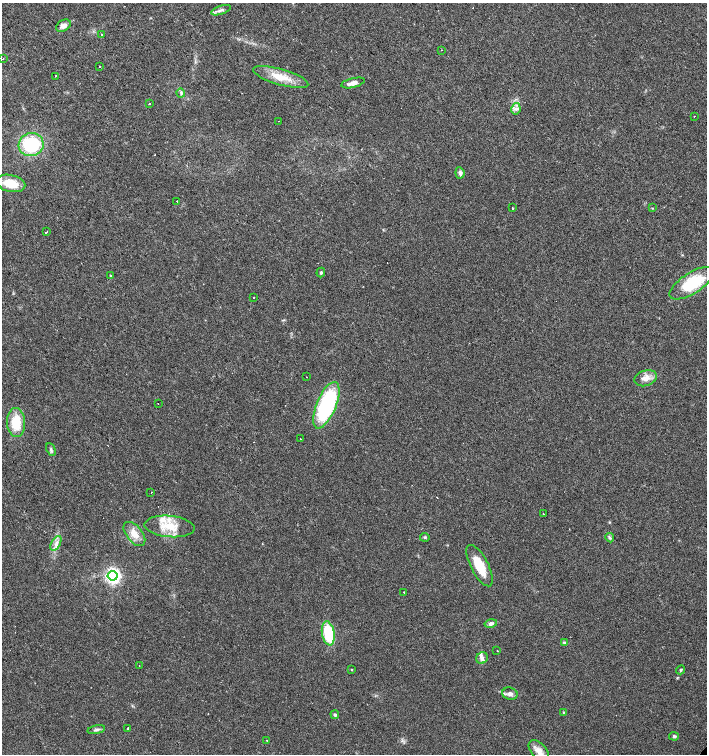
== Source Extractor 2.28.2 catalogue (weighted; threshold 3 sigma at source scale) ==
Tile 11 of 4 x 4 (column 3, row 3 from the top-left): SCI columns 3037-4445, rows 1505-3008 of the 6005 x 6018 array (HDU 1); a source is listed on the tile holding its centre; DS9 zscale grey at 2 x 2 block average (1 PNG px = mean of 2 x 2 image px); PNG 709 x 756 px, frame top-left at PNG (2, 3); each listed source drawn as its Kron ellipse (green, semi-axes under 4 px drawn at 4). Shown black and unused: <1% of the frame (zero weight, under 3 of 4 exposures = <1% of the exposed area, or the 3 px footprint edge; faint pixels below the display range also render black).
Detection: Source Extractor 2.28.2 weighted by HDU 2 'WHT'; one run over the whole footprint, this tile lists its part. Background 0.0164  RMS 0.0027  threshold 0.0124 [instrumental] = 3 sigma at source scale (4.5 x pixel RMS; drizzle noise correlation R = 1.50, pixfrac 1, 0.0396/0.0396 arcsec/px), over >= 5 px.
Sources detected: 74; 12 cosmic-ray / hot-pixel residue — neither listed nor drawn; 4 inside a brighter listed object's ellipse — not listed separately; the other 58 listed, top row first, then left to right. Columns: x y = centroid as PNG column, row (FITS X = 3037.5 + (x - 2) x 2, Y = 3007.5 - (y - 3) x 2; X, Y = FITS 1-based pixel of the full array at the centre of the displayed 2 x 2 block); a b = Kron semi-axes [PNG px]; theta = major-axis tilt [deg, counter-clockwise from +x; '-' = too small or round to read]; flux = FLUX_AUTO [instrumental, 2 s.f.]
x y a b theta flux
221 10 10 3 18 2
63 26 8 5 29 3
101 35 2 2 - 0.38
442 50 2 2 - 0.83
3 59 2 2 - 0.71
99 66 2 2 - 4.3
56 76 2 2 - 0.28
281 77 29 8 -16 13
353 83 12 4 14 3.7
181 93 4 3 - 1.2
149 104 2 2 - 3.9
516 109 6 4 79 2.1
694 116 2 2 - 0.68
279 121 2 2 - 0.35
31 145 12 11 - 41
460 173 6 4 -83 2
11 183 15 8 -12 14
177 201 2 2 - 0.37
513 208 2 2 - 14
652 208 3 2 - 0.38
46 232 2 2 - 5
321 273 5 3 - 0.96
110 275 2 2 - 1.2
692 283 25 10 32 30
254 298 2 2 - 0.41
306 377 2 2 - 1
646 378 11 7 19 5.5
158 403 2 2 - 0.79
326 405 25 9 67 77
16 423 14 9 -88 17
301 439 2 2 - 6.2
51 449 7 3 -66 1.2
151 493 2 2 - 2.9
544 514 2 2 - 0.39
170 526 25 10 -5 15
134 534 14 7 -51 7.3
425 537 5 3 - 0.86
610 538 4 3 - 1.1
56 543 8 4 60 2.9
480 566 23 8 -62 17
113 576 5 4 - 180
404 592 2 2 - 1.4
491 624 6 4 13 2
328 633 12 6 -80 32
564 642 4 2 - 0.66
497 651 2 2 - 1.4
482 658 6 5 - 2
139 666 2 2 - 0.86
352 670 3 2 - 0.45
681 670 5 3 - 0.89
510 694 8 6 -15 2.6
563 712 3 2 - 0.46
335 715 4 4 - 1.2
128 728 2 2 - 2.2
96 730 9 3 12 1.5
674 736 5 4 - 1.1
267 740 2 2 - 2.6
539 751 13 7 -48 5.2
Diffuse or blended objects may show on this block-average render without a row.